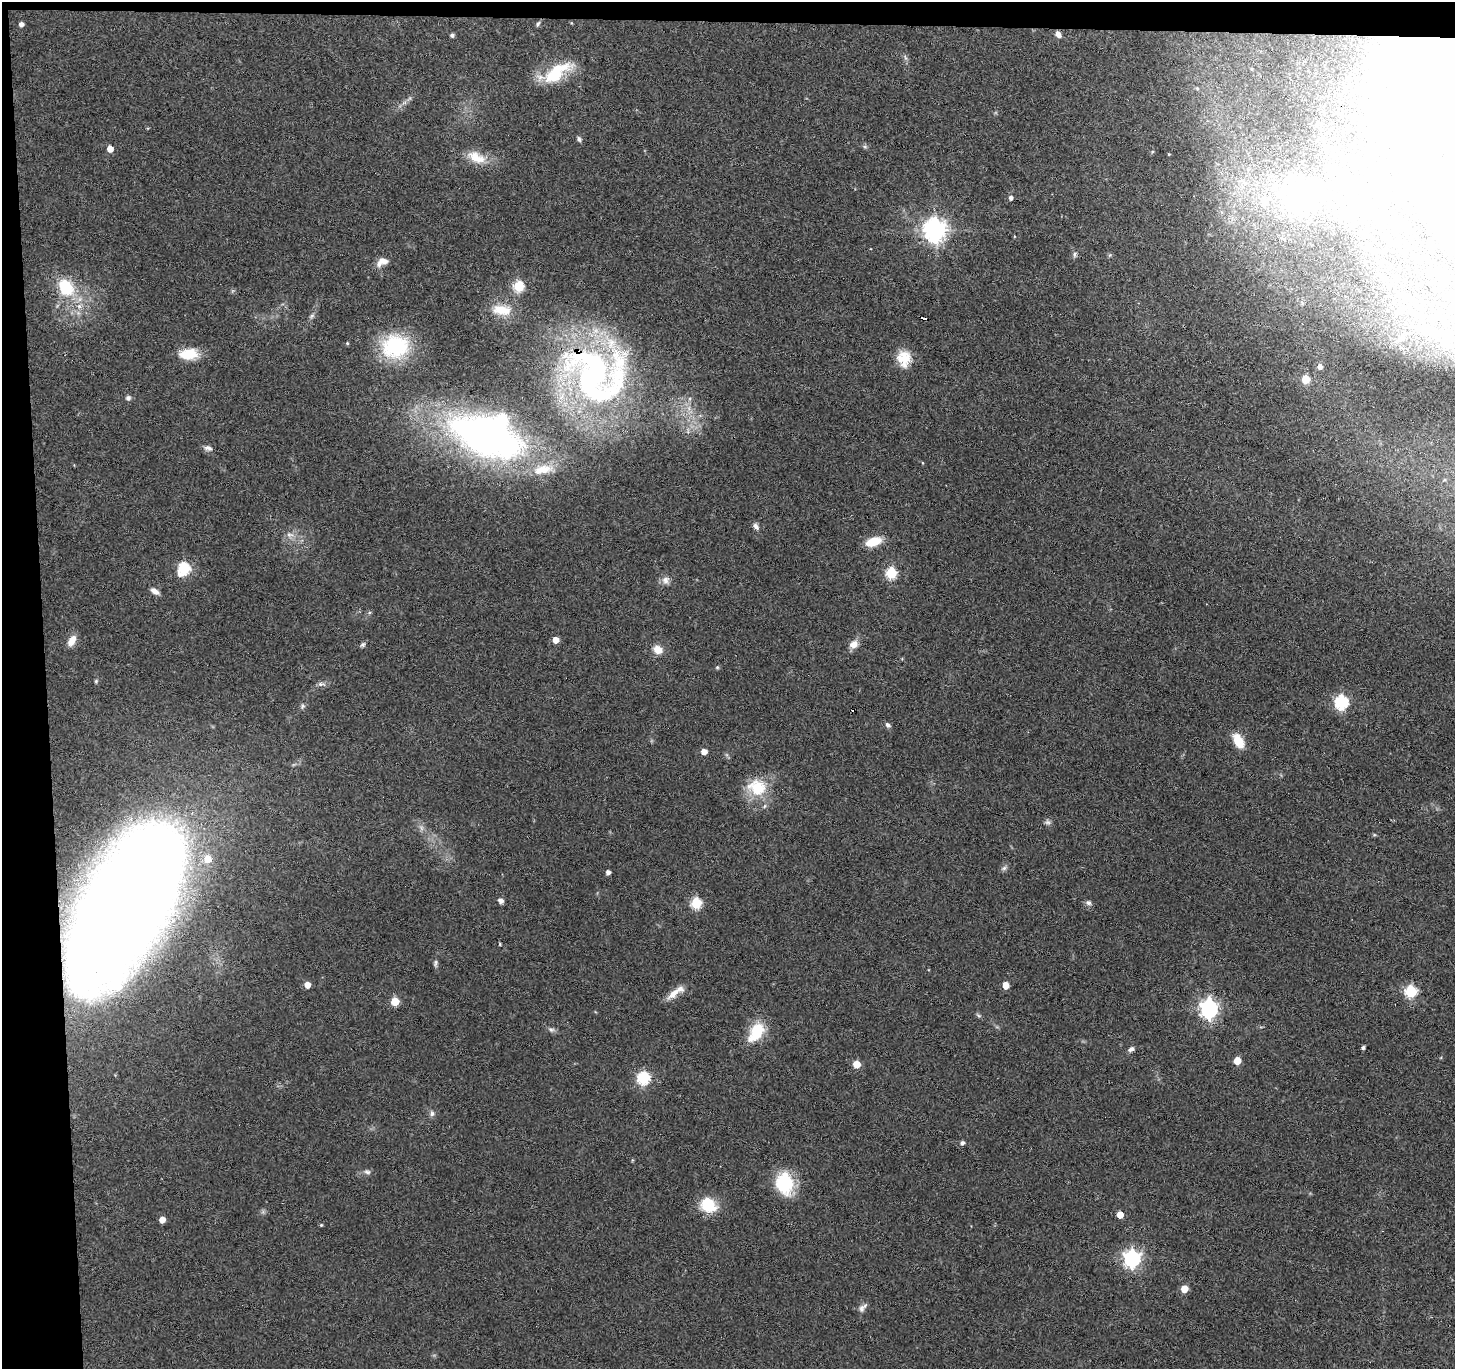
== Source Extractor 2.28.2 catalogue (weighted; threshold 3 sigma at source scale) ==
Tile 1 of 3 x 3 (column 1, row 1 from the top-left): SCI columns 1-1453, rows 2848-4214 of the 4358 x 4328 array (HDU 1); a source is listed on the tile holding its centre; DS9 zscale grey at full resolution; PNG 1457 x 1371 px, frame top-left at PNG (2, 2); no overlay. Shown black and unused: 5% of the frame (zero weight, under 3 of 4 exposures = <1% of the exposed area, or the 3 px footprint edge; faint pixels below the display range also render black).
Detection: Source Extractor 2.28.2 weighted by HDU 2 'WHT'; one run over the whole footprint, this tile lists its part. Background 0.0648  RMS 0.0075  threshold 0.0337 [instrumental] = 3 sigma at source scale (4.5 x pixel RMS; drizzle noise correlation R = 1.50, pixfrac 1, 0.05/0.05 arcsec/px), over >= 5 px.
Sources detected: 108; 10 inside a brighter object's white glare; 1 cosmic-ray / hot-pixel residue — not listed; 7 inside a brighter listed object's ellipse — not listed separately; the other 90 listed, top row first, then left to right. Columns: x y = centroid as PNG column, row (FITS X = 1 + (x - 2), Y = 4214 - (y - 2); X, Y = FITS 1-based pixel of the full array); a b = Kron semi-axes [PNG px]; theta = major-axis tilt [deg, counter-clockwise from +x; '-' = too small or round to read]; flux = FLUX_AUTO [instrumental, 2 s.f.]
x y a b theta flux
21 24 4 4 - 3.1
538 24 7 4 54 1.5
1058 34 8 5 -58 3.4
452 35 4 4 - 1.9
1252 69 5 3 - 0.55
557 72 41 16 35 31
1197 88 5 4 - 0.77
1415 121 160 26 -80 130
579 139 7 5 -64 1.6
110 149 5 4 - 8
1169 154 4 2 - 0.5
476 157 27 14 -26 14
1300 195 67 57 8 160
1011 198 4 4 - 2.5
935 230 8 7 - 570
1075 254 8 4 90 1.5
382 262 14 9 28 6.5
519 286 5 5 - 55
66 287 24 18 -57 29
502 310 25 12 -8 14
312 316 7 5 32 1.6
924 318 5 3 - 21
1431 330 22 11 -29 15
1400 338 12 6 48 4.5
347 343 5 4 - 0.88
395 346 33 28 12 56
188 354 22 12 4 16
904 358 20 15 -87 14
1320 366 6 5 - 4.2
594 377 80 67 -31 250
1305 379 5 5 - 21
128 398 7 6 - 2
485 435 59 34 -17 360
208 448 11 6 -11 2.7
544 470 20 14 2 13
756 526 9 6 -57 2.8
290 535 11 6 -1 3.2
873 541 16 9 19 16
184 569 6 6 - 81
891 573 6 5 - 56
666 580 10 9 - 3.9
155 591 10 6 -32 4
369 612 5 4 - 0.97
556 640 5 4 - 9.5
72 641 13 7 59 7.7
854 644 10 9 - 6.1
363 645 7 5 48 1.5
658 650 10 9 - 7.3
717 667 6 4 0 0.9
96 681 5 4 - 0.91
1341 702 6 6 - 120
888 725 8 6 -45 1.8
1238 741 17 10 -59 13
704 752 5 4 - 7.6
757 787 26 21 -20 24
1048 822 8 6 -2 1.9
208 859 5 5 - 16
1004 868 7 5 44 1.7
608 872 4 4 - 3.1
501 901 6 5 - 2.7
127 903 129 54 59 1900
696 903 6 5 - 55
1088 903 8 6 -16 2.2
500 944 3 3 - 0.71
435 963 10 4 85 1.7
307 985 5 4 - 7.8
1006 985 5 4 - 11
1411 992 6 6 - 68
673 993 22 8 42 7.4
395 1001 5 5 - 23
1209 1009 7 7 - 300
978 1015 6 4 -20 1.1
551 1030 9 5 4 1.8
756 1032 27 15 57 21
1363 1047 4 3 - 1.7
1131 1049 8 5 35 2.3
1237 1061 5 5 - 13
857 1064 5 5 - 18
643 1078 6 6 - 95
432 1114 7 6 - 2.1
962 1143 4 4 - 2.3
367 1172 10 6 -18 2.1
784 1183 25 19 -82 35
708 1205 19 16 -39 22
1120 1215 5 4 - 11
162 1220 5 4 - 8.1
321 1225 4 3 - 0.76
1132 1259 7 6 - 250
1184 1289 5 5 - 12
861 1309 11 7 69 3.2
Overlapping masked pixels (flux is a lower limit): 3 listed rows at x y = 924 318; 594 377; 127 903